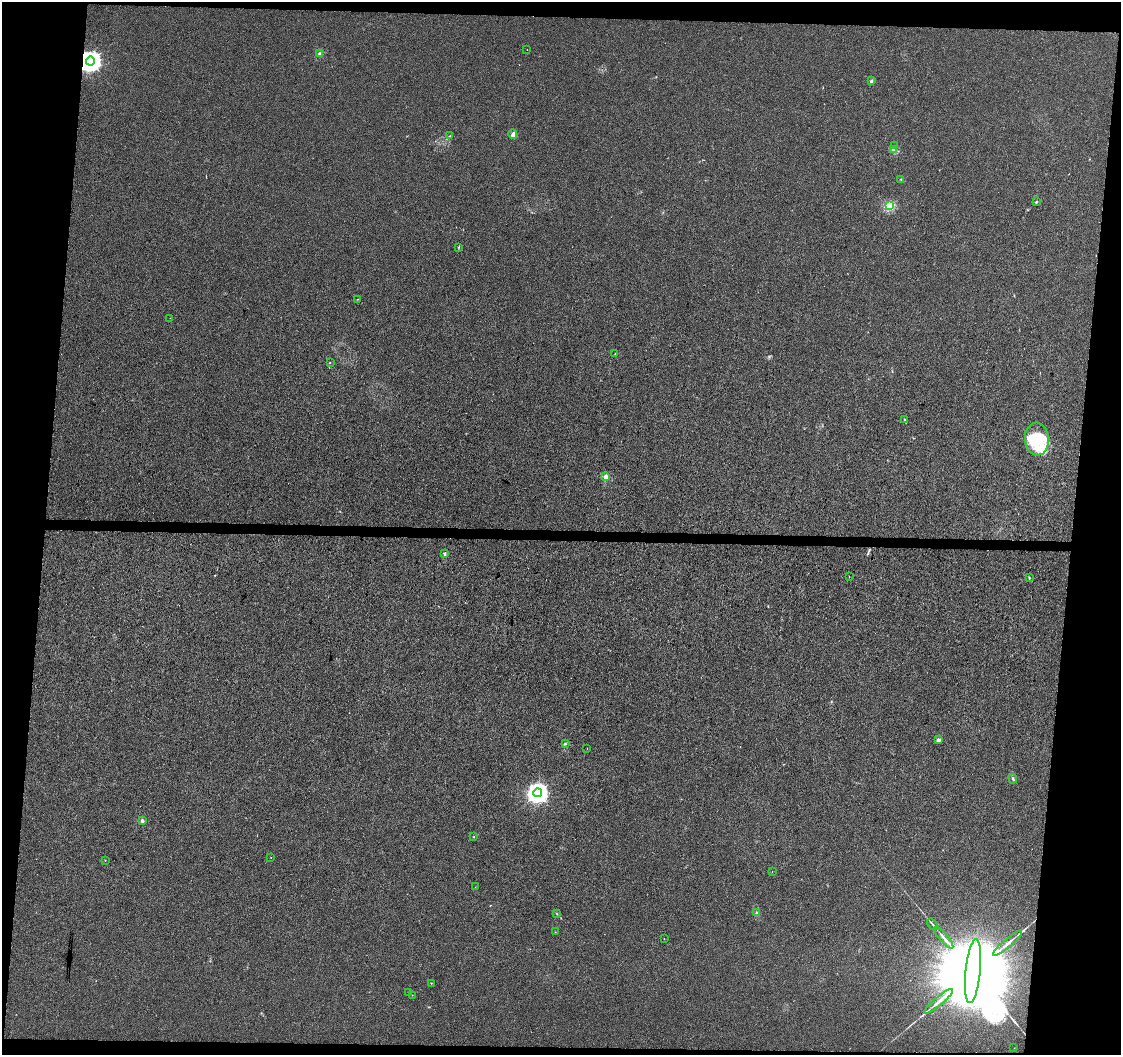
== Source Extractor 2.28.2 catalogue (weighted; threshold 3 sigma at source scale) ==
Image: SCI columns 9-4483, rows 283-4492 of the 4483 x 4719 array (HDU 1 of 3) = the unmasked area's bounding box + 8 px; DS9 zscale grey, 4 x 4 block average (1 PNG px = mean of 4 x 4 image px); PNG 1123 x 1057 px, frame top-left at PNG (2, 2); each listed source drawn as its Kron ellipse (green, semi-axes under 4 px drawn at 4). Shown black and unused: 11% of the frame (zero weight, under 3 of 4 exposures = <1% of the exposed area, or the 3 px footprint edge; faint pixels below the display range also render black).
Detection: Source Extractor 2.28.2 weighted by HDU 2 'WHT'. Background 0.00165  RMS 0.0029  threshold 0.0132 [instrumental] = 3 sigma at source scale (4.5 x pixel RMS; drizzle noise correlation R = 1.50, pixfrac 1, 0.0396/0.0396 arcsec/px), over >= 5 px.
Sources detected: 58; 5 inside a brighter object's white glare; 1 cosmic-ray / hot-pixel residue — neither listed nor drawn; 6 inside a brighter listed object's ellipse — not listed separately; the other 46 listed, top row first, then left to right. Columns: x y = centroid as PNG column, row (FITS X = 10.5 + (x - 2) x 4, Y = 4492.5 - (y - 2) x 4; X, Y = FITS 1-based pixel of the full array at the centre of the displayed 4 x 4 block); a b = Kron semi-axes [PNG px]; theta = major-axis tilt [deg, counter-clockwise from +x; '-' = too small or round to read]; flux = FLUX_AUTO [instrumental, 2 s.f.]
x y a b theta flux
527 50 2 2 - 0.38
320 54 2 2 - 25
90 61 4 4 - 1400
871 81 4 2 - 2.8
513 134 5 4 - 7.1
450 136 2 2 - 0.57
894 146 3 2 - 1.7
893 150 4 2 - 1.7
901 179 2 2 - 0.79
1037 201 3 2 - 1.1
889 206 2 2 - 100
459 247 2 2 - 0.85
357 299 2 2 - 0.65
170 318 2 2 - 0.91
615 354 2 2 - 1.4
330 363 2 2 - 0.67
905 419 3 2 - 1.6
1037 439 16 12 -87 52
606 477 2 2 - 26
444 553 2 2 - 9.6
849 576 2 2 - 0.34
1029 578 4 2 - 1.4
939 740 4 3 - 3.6
565 744 2 2 - 0.91
587 749 2 2 - 0.33
1013 779 5 2 - 2
538 793 4 4 - 950
142 821 2 2 - 20
474 837 2 2 - 1.1
271 857 2 2 - 0.42
105 860 2 2 - 0.51
772 871 2 2 - 0.35
475 887 2 2 - 0.26
757 913 2 2 - 3.9
557 914 3 2 - 0.9
933 924 6 2 -51 2.4
555 932 2 2 - 0.39
944 938 14 2 -50 7.5
664 939 2 2 - 0.51
1008 943 18 2 40 10
973 971 32 7 84 83000
431 983 2 2 - 0.55
409 992 2 2 - 0.38
412 995 2 2 - 0.47
939 1001 18 2 40 11
1014 1048 2 2 - 0.41
Overlapping masked pixels (flux is a lower limit): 1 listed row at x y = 90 61
Diffuse or blended objects may show on this block-average render without a row.